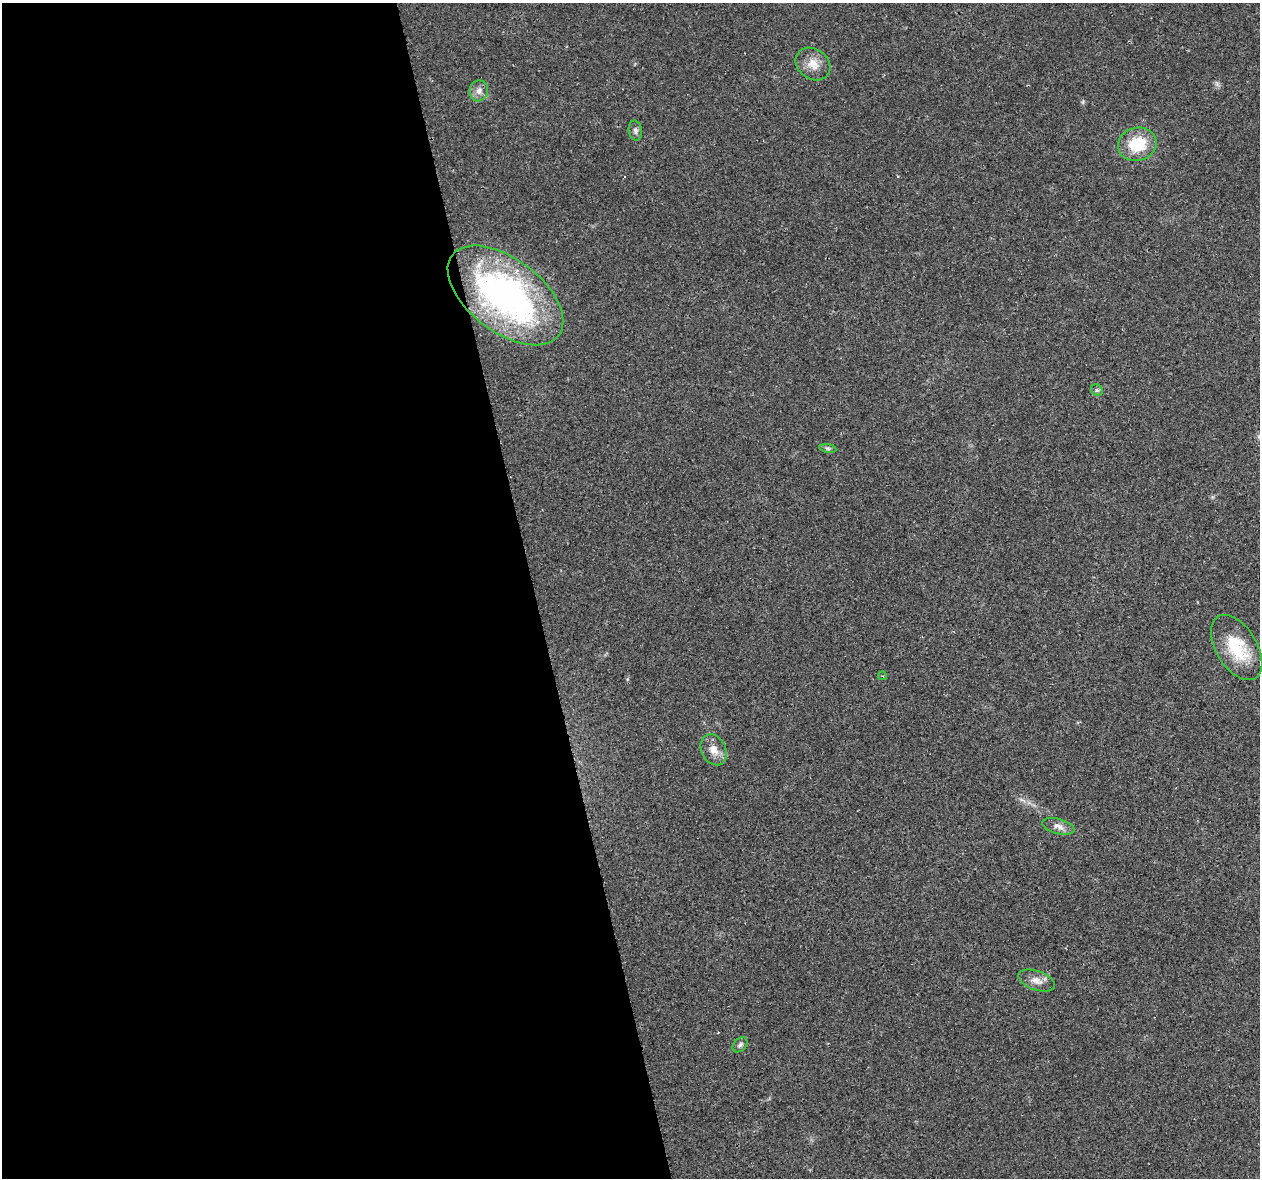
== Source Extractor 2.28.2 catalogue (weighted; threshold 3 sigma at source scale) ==
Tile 9 of 4 x 4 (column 1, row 3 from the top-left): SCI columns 12-1269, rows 1262-2437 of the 5057 x 4923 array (HDU 1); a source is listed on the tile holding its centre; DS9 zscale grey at full resolution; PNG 1262 x 1180 px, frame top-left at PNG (2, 3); each listed source drawn as its Kron ellipse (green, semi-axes under 4 px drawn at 4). Shown black and unused: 42% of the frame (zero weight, under 2 of 3 exposures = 3% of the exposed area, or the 3 px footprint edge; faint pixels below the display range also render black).
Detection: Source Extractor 2.28.2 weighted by HDU 2 'WHT'; one run over the whole footprint, this tile lists its part. Background 0.0296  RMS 0.0032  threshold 0.0145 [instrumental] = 3 sigma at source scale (4.5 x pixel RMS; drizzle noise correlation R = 1.50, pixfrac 1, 0.0396/0.0396 arcsec/px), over >= 5 px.
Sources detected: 13; all 13 listed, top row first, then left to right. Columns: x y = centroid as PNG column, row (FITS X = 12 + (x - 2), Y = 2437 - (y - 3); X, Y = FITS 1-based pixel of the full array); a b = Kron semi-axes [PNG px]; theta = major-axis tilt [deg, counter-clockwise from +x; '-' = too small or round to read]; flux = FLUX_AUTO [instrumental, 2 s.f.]
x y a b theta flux
813 64 18 15 -36 4.3
479 91 10 9 - 2
635 131 10 6 -79 1
1137 144 19 16 15 12
505 295 67 36 -37 100
1097 390 6 5 - 0.58
828 448 8 4 -8 0.64
1237 648 36 20 -59 14
883 676 4 3 - 0.27
714 750 16 12 -63 3.5
1058 826 16 7 -16 2
1037 981 19 9 -19 2.8
740 1045 9 6 46 0.84